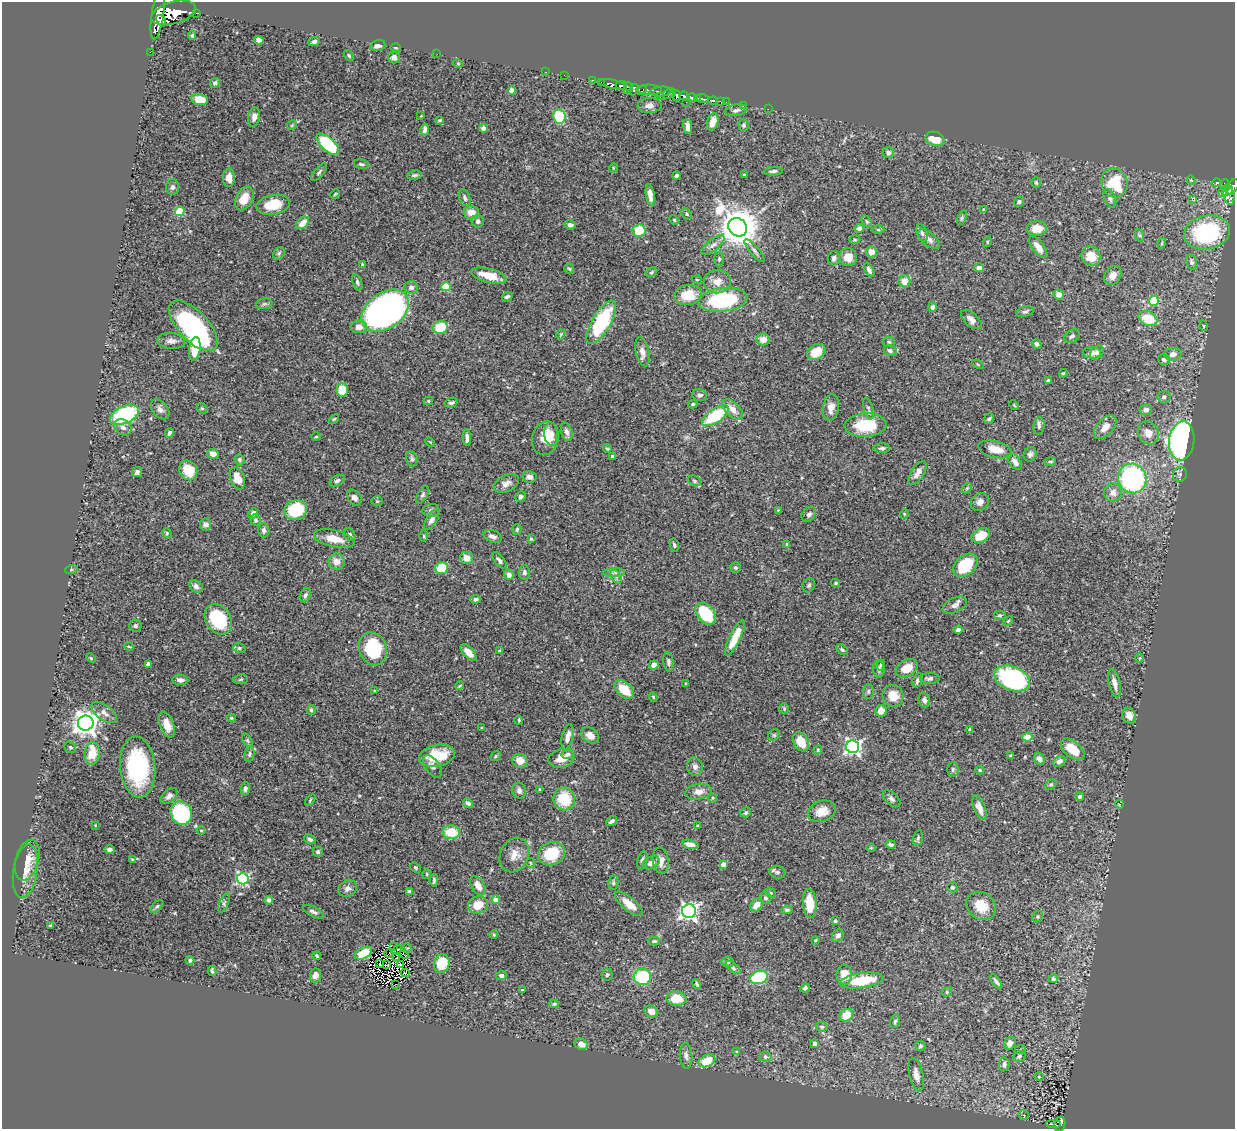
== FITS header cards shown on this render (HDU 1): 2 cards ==
NAXIS1  =                 1233
NAXIS2  =                 1127

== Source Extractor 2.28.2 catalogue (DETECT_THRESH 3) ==
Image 1233 x 1127 px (HDU 1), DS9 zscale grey, 1 PNG px = 1 image px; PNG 1237 x 1131 px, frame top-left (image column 1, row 1127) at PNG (2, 2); each listed source drawn as its Kron ellipse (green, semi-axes under 4 px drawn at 4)
Background 0.929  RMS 0.025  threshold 0.0745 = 3 sigma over >= 5 px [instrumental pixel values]
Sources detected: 451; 2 with non-positive FLUX_AUTO (blend fragments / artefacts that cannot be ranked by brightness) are neither listed nor drawn; the other 449 listed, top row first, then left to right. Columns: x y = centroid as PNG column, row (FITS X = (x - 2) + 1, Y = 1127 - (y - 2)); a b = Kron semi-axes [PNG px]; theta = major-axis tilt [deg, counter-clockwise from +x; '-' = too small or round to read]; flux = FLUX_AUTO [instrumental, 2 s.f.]
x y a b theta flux
173 13 23 11 15 8300
196 13 4 2 - 65
158 14 25 6 81 5700
161 20 6 4 -58 1100
192 35 5 4 - 2.3
259 40 5 4 - 8.9
314 42 5 4 - 6.4
378 45 8 5 16 6.2
396 48 5 2 - 1.6
150 52 2 2 - 11
437 54 2 2 - 7.9
349 55 6 4 -51 2.3
394 58 6 5 - 6.9
458 63 5 3 - 1.3
546 72 2 2 - 12
564 75 2 2 - 12
592 80 3 2 - 34
215 83 5 4 - 3.5
601 83 3 3 - 130
613 84 14 4 -11 1100
621 85 5 3 - 710
629 86 5 3 - 230
512 90 4 4 - 8.8
627 90 3 2 - 30
634 90 6 3 67 330
642 90 5 3 - 220
649 90 13 5 -2 440
660 92 11 5 7 630
669 94 7 4 18 620
660 96 3 3 - 150
676 96 5 4 - 1200
684 96 4 3 - 720
692 98 5 3 - 930
697 98 4 3 - 190
199 99 8 5 -13 25
703 99 6 3 -21 530
713 101 4 3 - 150
686 102 2 2 - 14
721 102 4 2 - 27
726 102 2 2 - 6.8
744 105 3 2 - 8
649 106 12 7 4 9
768 109 2 2 - 10
736 110 11 5 11 6.1
421 116 2 2 - 0.94
559 116 7 6 - 97
254 117 9 6 77 8.2
440 120 3 3 - 2.2
713 122 9 5 73 22
292 125 5 4 - 2.3
744 125 6 5 - 3.6
688 127 7 4 -82 8.6
484 128 4 4 - 14
425 129 6 4 80 5.1
935 139 10 7 -16 31
328 144 14 6 -43 110
888 153 5 5 - 5.1
361 164 7 4 -10 3
613 168 4 3 - 1.2
773 171 9 3 5 4.7
319 172 11 4 49 3.9
414 175 7 4 8 3.4
744 175 3 3 - 1.6
676 176 4 3 - 4.8
229 178 9 6 88 13
1191 180 5 3 - 1.5
1036 182 5 5 - 2.9
1114 183 15 13 -74 76
1216 183 5 4 - 200
1225 185 6 5 - 360
173 187 8 6 -90 4.8
1233 187 8 5 56 780
1228 191 6 3 44 430
1223 192 3 2 - 51
335 194 5 3 - 1.6
650 195 11 4 -80 13
1229 195 10 5 -74 580
244 198 13 8 63 26
465 198 9 5 -69 4.4
1110 198 10 5 -66 6
1192 199 3 3 - 3.3
1019 202 5 5 - 4.9
273 205 17 10 11 41
983 209 4 2 - 1.1
180 211 5 4 - 71
471 212 7 6 - 14
687 214 6 4 -49 2.6
962 218 7 4 67 2.7
674 220 5 4 - 1.8
478 221 6 6 - 5.7
867 222 7 4 -58 2.8
303 223 7 5 44 20
570 225 5 4 - 6.1
738 227 10 8 -41 4700
859 228 4 4 - 7.2
1037 228 10 7 4 27
878 230 6 4 -1 2.4
639 231 6 6 - 50
1207 232 23 17 10 170
922 233 9 5 -74 4.5
1139 235 6 4 -71 2.7
929 239 13 6 -40 9.2
855 240 5 3 - 1.9
987 242 5 3 - 1.5
1162 243 5 3 - 1.5
713 245 14 6 39 8
1038 247 13 5 -53 16
754 251 14 4 -50 5.3
871 252 6 5 - 15
279 253 7 5 58 3
1091 256 10 9 - 26
848 257 9 8 - 19
834 258 7 6 - 5.3
719 259 7 5 89 3.3
1192 262 8 5 -73 4.4
362 265 3 3 - 2.7
979 268 5 4 - 8.1
569 269 5 4 - 2.2
869 270 8 4 -64 5.4
651 272 6 4 28 2.5
489 276 18 7 -14 34
1113 276 10 7 55 14
697 280 5 3 - 1.3
717 281 13 12 - 18
904 281 6 6 - 19
357 282 8 4 -70 4
411 287 6 6 - 7
446 287 4 4 - 70
1059 294 5 5 - 10
688 295 13 10 8 34
507 297 5 4 - 4.3
723 300 25 11 7 170
1154 301 5 5 - 84
264 304 8 5 9 3.6
933 307 4 4 - 5.4
385 311 26 18 36 660
1025 312 9 5 14 3.5
971 319 12 6 -43 8.5
1148 319 10 7 -26 48
601 322 24 9 60 160
193 326 32 15 -47 290
1204 326 5 3 - 1.5
359 327 8 6 2 11
440 327 7 6 - 56
561 334 5 3 - 1.5
1072 336 8 6 36 4.6
763 339 6 6 - 14
171 341 14 8 -5 9.6
889 342 6 5 - 2.6
1037 344 5 4 - 4.5
195 349 12 5 83 43
890 351 7 5 -24 4.5
642 352 15 6 -78 10
816 352 10 7 36 33
1092 353 9 5 -2 10
1097 353 8 5 48 7.2
1173 354 8 6 8 9.7
1164 360 6 5 - 4.9
978 364 6 4 -23 2
1063 373 4 3 - 1.6
1049 380 4 3 - 3.5
342 390 6 6 - 31
700 395 7 5 -14 5.5
1164 397 6 6 - 4.2
428 401 4 4 - 1.9
451 403 7 4 14 4.4
693 404 4 3 - 2.2
1014 405 5 4 - 1.8
831 407 13 8 80 15
202 408 6 4 -41 2.5
160 409 11 7 -50 7.2
733 409 12 7 -45 17
868 409 11 4 -75 4.4
1146 410 6 5 - 8.2
124 415 15 8 25 160
715 416 16 7 34 100
334 419 6 3 44 1.9
989 419 5 4 - 2.6
866 425 21 12 4 74
1039 426 8 5 83 4.5
123 427 9 7 -38 7.9
1105 427 14 8 48 17
567 432 9 5 -73 7.1
169 433 5 4 - 5.8
1148 433 12 10 -65 17
551 434 12 7 -84 10
316 437 5 3 - 1.5
467 438 8 3 -87 6.3
545 438 17 13 76 28
1182 441 19 12 83 470
430 442 6 3 -44 1.8
882 448 8 5 1 3.7
607 449 4 3 - 2.2
995 449 17 8 -14 22
213 454 5 5 - 12
1030 454 7 6 - 5.5
612 456 4 3 - 2.4
412 459 8 5 -75 3.7
240 460 6 4 -67 3.1
1015 462 9 5 -53 9.1
1050 462 6 3 6 2.3
188 470 10 8 -58 37
137 472 5 4 - 5.2
917 473 13 6 57 10
1180 474 8 6 52 5.1
530 477 7 5 -8 8.3
237 478 11 7 -70 21
1132 478 15 14 - 280
337 481 8 5 29 4.2
694 481 7 5 -24 3.5
506 484 13 8 25 10
967 488 6 4 45 2
1113 493 9 9 - 13
422 495 9 5 59 3.9
521 497 5 5 - 5.1
354 498 9 6 -51 6.6
377 501 6 5 - 2.3
980 502 10 8 43 9
296 510 11 9 20 85
431 510 8 6 7 4.9
778 510 3 3 - 1.2
253 514 5 4 - 7.9
809 514 8 6 51 5.5
904 514 5 3 - 1.4
255 520 6 5 - 3.8
432 520 11 5 57 6.9
206 525 6 5 - 5.9
264 530 7 5 88 5.6
517 530 5 4 - 3.4
167 533 5 4 - 2.4
350 535 7 5 -56 4
981 535 10 6 26 43
424 536 6 4 -89 2
493 536 9 6 -22 7.9
334 539 20 8 -13 28
531 539 4 4 - 2.1
787 544 4 3 - 1.8
674 545 6 4 -77 3.1
466 558 6 6 - 14
499 560 10 4 -52 4.3
337 562 8 8 - 13
965 565 14 9 39 63
441 568 6 5 - 47
735 568 5 5 - 2.7
71 570 6 4 19 2.2
524 572 7 5 85 4.3
614 573 11 4 0 5.6
509 575 5 5 - 8.1
616 577 7 4 -56 4.8
835 583 4 3 - 2.4
809 585 7 6 - 3.4
196 586 7 5 -42 7.5
305 595 7 5 67 4.1
476 599 5 4 - 4.5
955 605 13 7 26 7.3
706 614 13 8 -49 86
1000 615 6 4 0 2.5
218 619 16 12 -58 110
1008 621 6 3 45 1.9
135 626 6 6 - 3.6
958 630 4 4 - 4.9
735 638 19 5 64 35
129 647 4 3 - 1.5
239 648 6 5 - 3
373 649 17 13 -68 120
842 650 6 4 -37 3.2
500 651 4 3 - 2
469 652 10 5 -47 13
91 658 5 3 - 1.5
1139 658 5 3 - 1.6
668 662 10 5 -83 4.3
148 664 4 4 - 4.3
654 665 4 4 - 12
881 665 6 4 78 2.6
907 668 12 8 31 20
879 669 9 5 -86 4.9
930 678 10 5 0 4.8
241 679 7 4 8 2.9
1012 679 18 12 -22 270
180 680 8 5 -6 6.9
917 680 7 4 68 4.5
686 683 3 2 - 1.1
1114 683 14 5 -77 11
459 686 4 2 - 1.6
624 689 11 7 -41 35
375 691 4 4 - 1.8
868 691 7 5 88 3.3
893 696 11 10 - 25
653 697 4 3 - 1.7
924 700 7 5 -76 5
784 708 5 4 - 2.2
311 710 5 4 - 2.6
881 711 6 5 - 14
104 713 15 7 -36 11
1129 716 8 6 -67 12
231 718 4 4 - 1.5
519 720 4 4 - 1.7
86 723 8 7 - 1700
167 725 13 7 -70 20
482 728 4 3 - 1.7
970 729 3 2 - 1.8
590 735 10 7 -35 13
774 735 6 5 - 2.4
567 737 13 5 77 13
1027 737 5 4 - 34
247 740 7 4 -59 2.8
801 742 10 7 -61 33
70 747 6 5 - 2.7
853 747 6 6 - 500
1073 749 14 8 -40 33
818 750 4 4 - 1.6
92 753 11 7 86 38
249 754 8 5 78 3.2
568 754 6 5 - 4.1
1010 755 4 3 - 1.7
437 756 18 11 12 56
496 756 6 4 39 2.3
561 758 13 9 13 20
1039 759 6 5 - 8.4
520 761 7 7 - 17
1059 761 6 5 - 7.7
433 766 13 7 -53 6.8
138 767 30 17 -85 160
695 767 9 8 - 6.8
953 770 7 5 88 3.5
980 770 5 4 - 2.5
1051 785 6 4 46 2.6
245 789 6 4 85 4.9
540 789 3 3 - 1.9
519 790 8 7 - 6.8
699 792 13 8 9 12
169 796 10 6 41 8.1
1080 796 4 4 - 4.4
713 798 4 4 - 1.9
564 799 11 10 - 54
892 799 10 6 -42 5.3
310 800 6 3 54 1.8
468 803 5 4 - 4.8
1120 804 4 3 - 3.1
979 808 13 5 -69 14
822 811 14 10 21 20
746 812 5 5 - 3.1
181 813 12 10 -64 160
611 821 6 3 34 3.8
95 825 3 2 - 1.2
698 826 3 3 - 1.6
201 831 5 3 - 1.8
451 832 8 7 - 42
918 838 8 4 76 3.1
310 839 6 4 -31 5.3
690 844 8 4 -15 11
891 845 5 3 - 4.2
871 848 4 3 - 1.2
110 850 5 4 - 3.8
318 852 5 5 - 2.8
551 854 14 11 22 69
514 855 18 14 64 21
132 859 3 3 - 1.5
27 860 21 11 74 24
642 860 9 5 74 4.6
661 861 13 8 -82 13
531 863 5 3 - 1.2
651 863 9 6 24 8.4
723 864 4 4 - 17
415 868 6 4 -36 2.2
25 871 27 12 81 29
777 872 8 6 -16 5.1
427 874 5 3 - 1.5
243 879 6 5 - 240
434 880 6 3 86 2.6
613 883 7 5 84 3.5
478 886 10 6 -58 14
952 887 5 4 - 3
348 888 10 8 23 7.5
409 891 4 3 - 6
770 893 5 4 - 2.4
766 898 6 5 - 3.7
269 900 4 4 - 4.7
496 900 4 4 - 22
224 903 10 4 67 3.8
810 903 14 6 -86 36
629 904 17 6 -40 22
478 905 10 8 19 28
756 905 7 5 52 13
157 906 8 4 42 3.1
981 906 15 13 -38 31
787 910 5 4 - 3.6
689 911 7 7 - 650
313 912 11 5 -28 5.1
1038 917 6 5 - 2.6
835 921 4 4 - 2.4
50 925 3 3 - 2
494 934 4 3 - 2
838 936 6 5 - 6.3
815 940 3 2 - 1.6
654 941 6 4 -1 2.5
394 947 2 2 - 0.74
407 948 4 4 - 1.6
397 949 5 2 - 4.1
363 953 9 5 27 32
389 954 4 2 - 1.9
404 954 5 2 - 0.23
317 956 4 3 - 2.6
397 958 4 2 - 1.7
190 960 4 3 - 3.5
728 962 6 5 - 3.1
442 963 9 7 74 56
380 964 3 2 - 1
386 965 4 2 - 5.1
400 965 4 3 - 0.13
733 967 8 4 -40 4.1
212 971 5 2 - 2.6
406 973 4 2 - 2.1
501 975 5 4 - 5.9
607 975 6 5 - 3.7
844 975 10 8 -88 22
315 976 7 5 80 11
642 977 8 8 - 100
759 977 9 6 18 120
1053 979 4 4 - 3.6
861 981 22 7 8 61
996 981 8 4 -54 5.4
395 984 2 2 - 36
697 984 5 3 - 3
805 988 5 4 - 3.9
522 990 4 3 - 1.5
947 992 5 4 - 2.3
676 998 10 7 -8 35
554 1004 5 3 - 2.5
651 1011 7 5 -26 10
847 1015 7 6 - 32
895 1021 7 5 73 3.2
822 1027 6 5 - 3.2
1010 1043 7 5 58 7.9
581 1044 7 5 -24 12
814 1044 4 4 - 3.5
920 1046 5 5 - 3.2
1020 1050 6 3 19 1.9
737 1052 4 4 - 2
686 1056 13 6 -86 6.8
1019 1056 6 5 - 3.5
765 1057 6 5 - 3.1
707 1061 9 6 27 32
1004 1064 7 5 87 6.9
916 1075 17 7 -77 13
1039 1077 5 3 - 1.4
1024 1115 5 5 - 2.2
1053 1124 7 3 -3 92
1060 1124 7 5 80 150
At the frame edge (FLAGS 8, measured only in part): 1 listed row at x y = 1233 187
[2 non-positive-flux detections neither listed nor drawn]